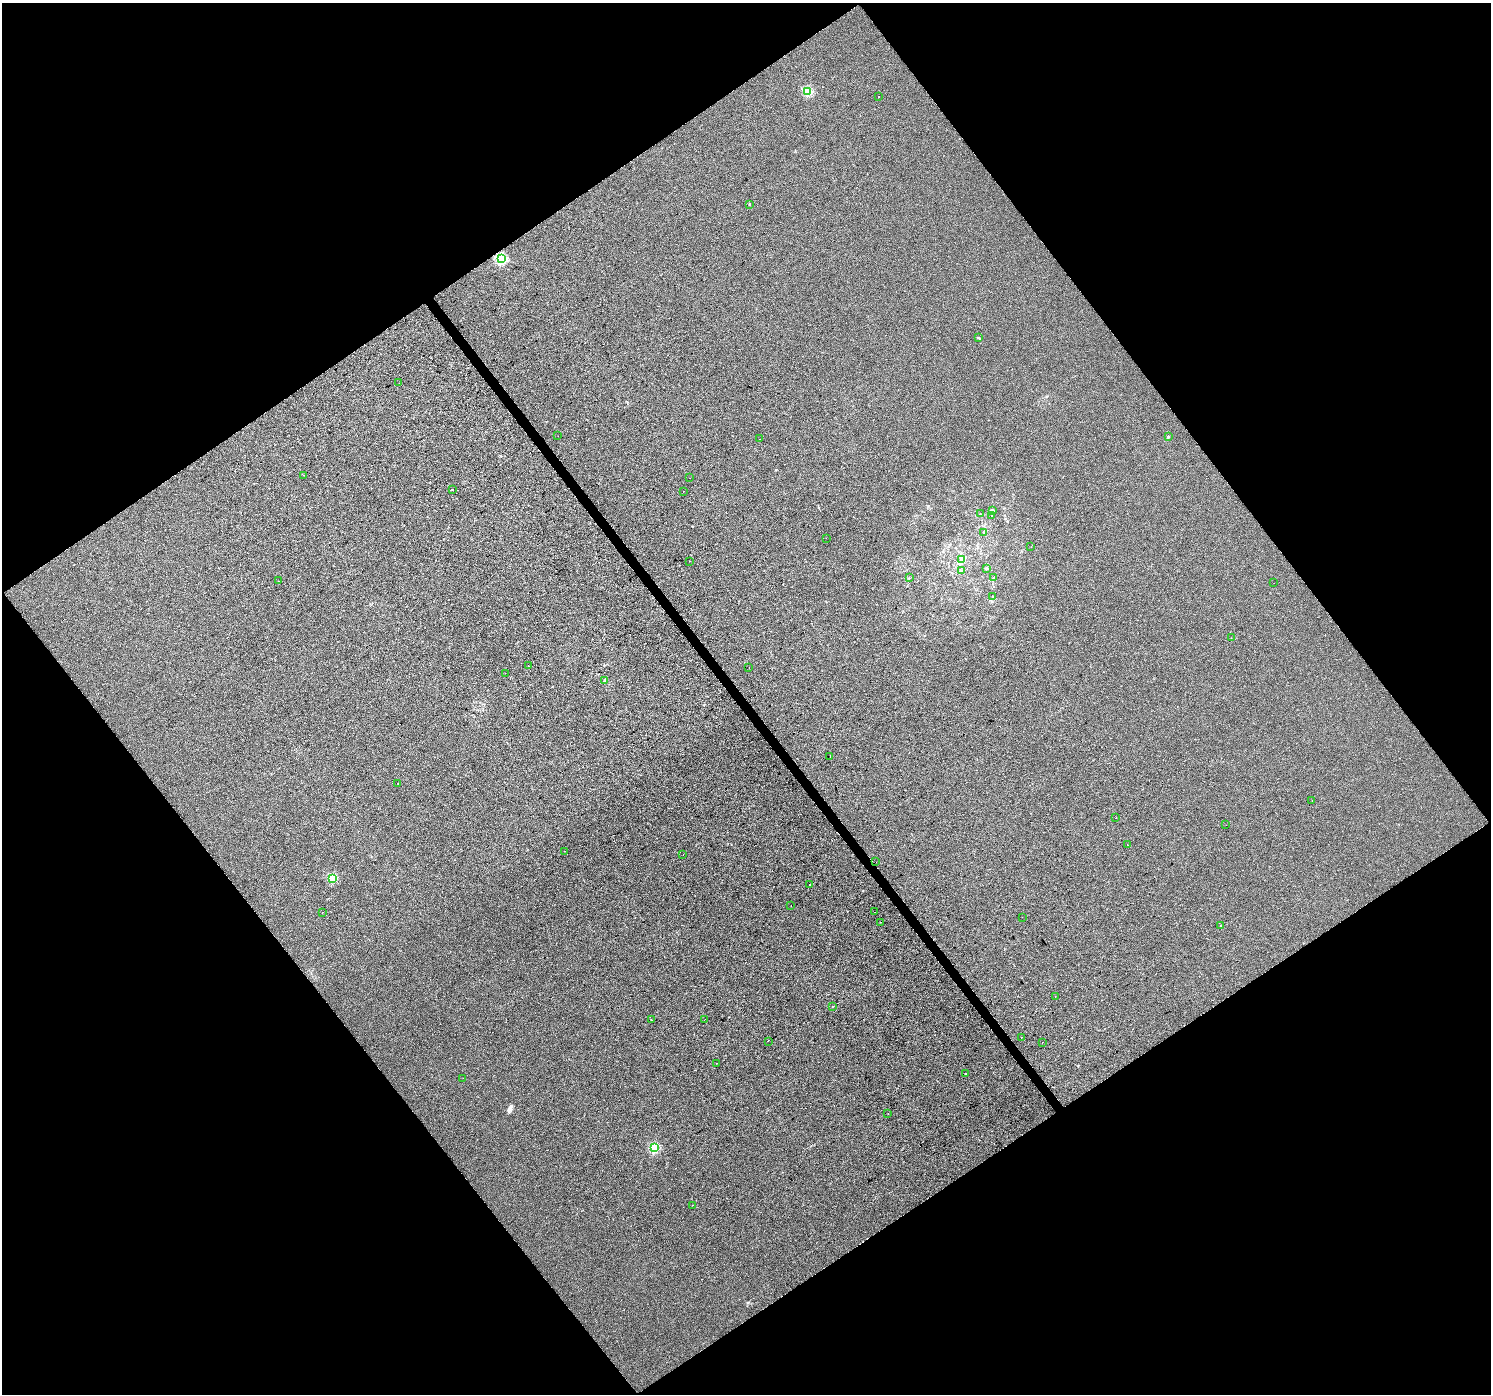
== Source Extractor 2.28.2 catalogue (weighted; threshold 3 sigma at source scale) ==
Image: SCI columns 4-5957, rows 193-5760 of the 5957 x 5889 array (HDU 1 of 3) = the unmasked area's bounding box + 8 px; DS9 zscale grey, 4 x 4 block average (1 PNG px = mean of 4 x 4 image px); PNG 1493 x 1396 px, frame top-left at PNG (2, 3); each listed source drawn as its Kron ellipse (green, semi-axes under 4 px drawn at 4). Shown black and unused: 49% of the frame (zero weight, under 2 of 3 exposures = <1% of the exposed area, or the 3 px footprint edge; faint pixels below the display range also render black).
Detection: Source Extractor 2.28.2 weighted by HDU 2 'WHT'. Background -2.38e-04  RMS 0.0056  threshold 0.0251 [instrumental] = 3 sigma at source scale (4.5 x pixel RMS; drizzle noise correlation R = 1.50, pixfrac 1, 0.0396/0.0396 arcsec/px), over >= 5 px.
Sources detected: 72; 6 cosmic-ray / hot-pixel residue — neither listed nor drawn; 3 coinciding with a brighter row at this scale — not listed separately; the other 63 listed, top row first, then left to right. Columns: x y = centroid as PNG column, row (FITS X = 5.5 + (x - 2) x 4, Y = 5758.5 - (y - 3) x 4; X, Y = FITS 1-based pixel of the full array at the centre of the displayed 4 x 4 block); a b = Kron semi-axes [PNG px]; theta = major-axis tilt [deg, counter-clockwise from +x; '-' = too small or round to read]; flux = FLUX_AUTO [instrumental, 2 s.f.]
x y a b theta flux
808 91 2 2 - 140
879 96 2 2 - 46
749 204 2 2 - 3.5
501 259 2 2 - 260
979 338 2 2 - 3.4
399 383 2 2 - 0.81
558 436 2 2 - 0.43
1168 437 2 2 - 6.4
760 439 2 2 - 0.36
304 475 2 2 - 22
690 478 2 2 - 0.57
453 490 2 2 - 3.2
683 491 2 2 - 0.65
993 511 3 2 - 3.4
980 513 2 2 - 1
991 515 2 2 - 1.2
984 532 2 2 - 3.3
826 538 2 2 - 1.8
1031 547 2 2 - 0.61
961 559 2 2 - 2.9
689 561 2 2 - 0.6
986 568 2 2 - 1.7
962 570 2 2 - 2.2
910 578 2 2 - 0.61
993 578 3 2 - 1.7
278 581 2 2 - 0.59
1274 583 2 2 - 0.53
993 597 3 2 - 2.9
1231 638 2 2 - 1.2
528 666 2 2 - 0.51
749 667 2 2 - 0.47
505 673 2 2 - 0.75
605 680 2 2 - 17
830 756 2 2 - 0.52
398 783 2 2 - 1.4
1312 800 2 2 - 0.74
1116 818 2 2 - 2.7
1226 825 2 2 - 0.4
1127 844 2 2 - 0.67
565 851 2 2 - 1.3
683 855 2 2 - 0.59
876 862 2 2 - 0.73
332 878 2 2 - 140
809 885 2 2 - 13
791 906 2 2 - 2
322 912 2 2 - 0.6
874 912 2 2 - 0.87
1022 917 2 2 - 0.84
881 922 2 2 - 0.55
1221 926 2 2 - 5.9
1055 997 2 2 - 0.75
832 1007 2 2 - 0.83
651 1019 2 2 - 1.2
704 1020 2 2 - 1.3
1021 1037 2 2 - 1.3
768 1041 2 2 - 27
1042 1043 2 2 - 0.89
717 1063 2 2 - 0.88
965 1074 2 2 - 1.6
463 1078 2 2 - 1.1
888 1113 2 2 - 0.94
654 1148 2 2 - 180
693 1205 2 2 - 1.2
Diffuse or blended objects may show on this block-average render without a row.